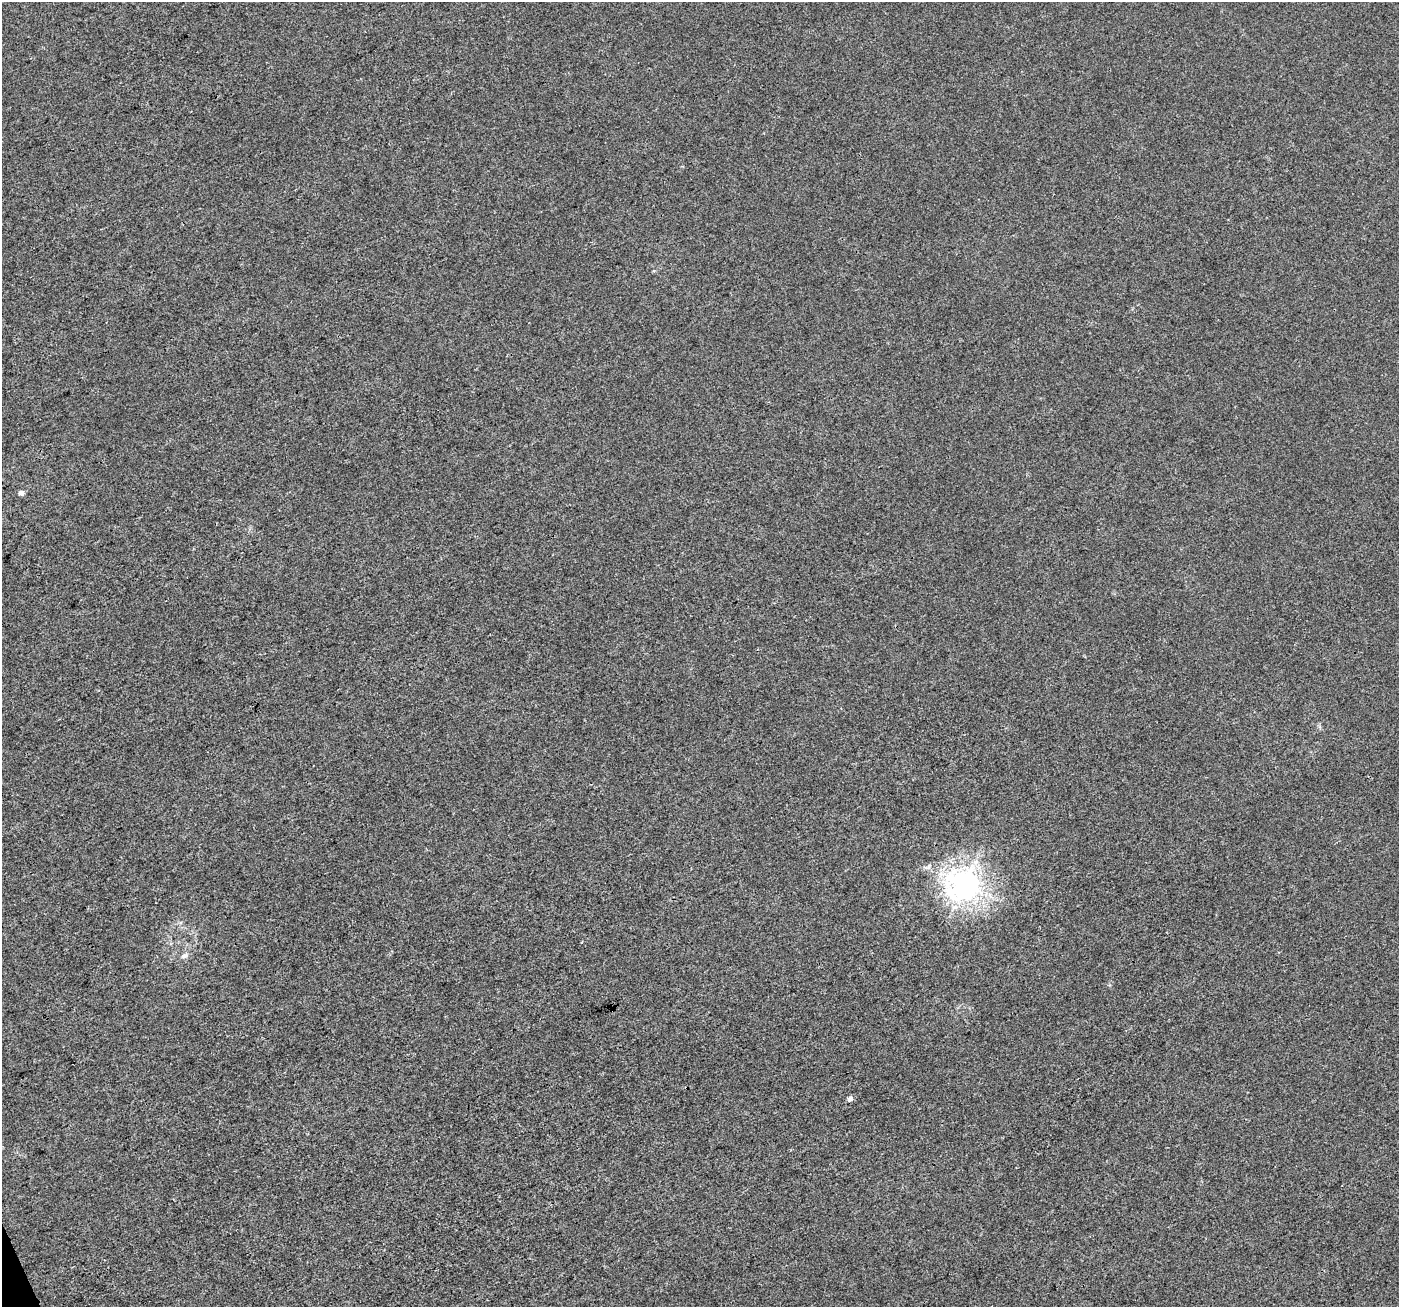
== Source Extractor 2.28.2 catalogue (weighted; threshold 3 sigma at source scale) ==
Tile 7 of 4 x 4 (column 3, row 2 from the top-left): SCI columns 2795-4191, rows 2692-3996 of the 5596 x 5449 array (HDU 1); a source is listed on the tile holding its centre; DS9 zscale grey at full resolution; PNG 1401 x 1309 px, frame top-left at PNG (2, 2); no overlay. Shown black and unused: <1% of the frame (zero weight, under 3 of 4 exposures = <1% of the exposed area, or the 3 px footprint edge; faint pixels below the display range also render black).
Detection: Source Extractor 2.28.2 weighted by HDU 2 'WHT'; one run over the whole footprint, this tile lists its part. Background 0.00326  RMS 0.0033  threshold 0.0148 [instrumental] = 3 sigma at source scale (4.5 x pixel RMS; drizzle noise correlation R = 1.50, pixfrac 1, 0.0396/0.0396 arcsec/px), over >= 5 px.
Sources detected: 4; all 4 listed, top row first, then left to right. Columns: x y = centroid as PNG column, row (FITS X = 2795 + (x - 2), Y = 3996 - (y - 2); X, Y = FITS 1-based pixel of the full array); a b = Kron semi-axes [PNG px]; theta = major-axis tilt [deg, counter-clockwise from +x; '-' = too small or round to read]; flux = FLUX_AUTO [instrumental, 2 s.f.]
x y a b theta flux
21 493 6 6 - 1.2
965 885 10 9 - 380
184 956 9 7 23 1.3
850 1098 6 6 - 1.1